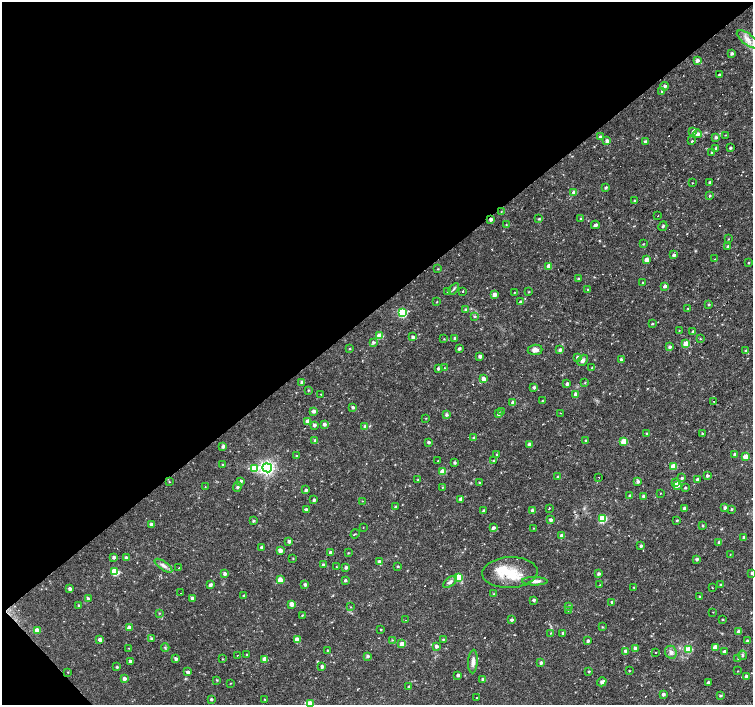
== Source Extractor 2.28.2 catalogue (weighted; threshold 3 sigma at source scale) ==
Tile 5 of 4 x 4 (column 1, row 2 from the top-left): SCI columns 3-1503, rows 3016-4420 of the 6006 x 5966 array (HDU 1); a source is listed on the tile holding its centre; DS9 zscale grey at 2 x 2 block average (1 PNG px = mean of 2 x 2 image px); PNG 755 x 707 px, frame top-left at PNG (2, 2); each listed source drawn as its Kron ellipse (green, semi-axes under 4 px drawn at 4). Shown black and unused: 45% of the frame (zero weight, under 3 of 4 exposures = <1% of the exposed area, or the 3 px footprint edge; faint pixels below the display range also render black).
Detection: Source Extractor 2.28.2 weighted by HDU 2 'WHT'; one run over the whole footprint, this tile lists its part. Background 0.0326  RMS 0.0024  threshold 0.0109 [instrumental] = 3 sigma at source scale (4.5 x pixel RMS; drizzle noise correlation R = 1.50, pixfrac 1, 0.0396/0.0396 arcsec/px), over >= 5 px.
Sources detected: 300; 18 cosmic-ray / hot-pixel residue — neither listed nor drawn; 2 inside a brighter listed object's ellipse — not listed separately; the other 280 listed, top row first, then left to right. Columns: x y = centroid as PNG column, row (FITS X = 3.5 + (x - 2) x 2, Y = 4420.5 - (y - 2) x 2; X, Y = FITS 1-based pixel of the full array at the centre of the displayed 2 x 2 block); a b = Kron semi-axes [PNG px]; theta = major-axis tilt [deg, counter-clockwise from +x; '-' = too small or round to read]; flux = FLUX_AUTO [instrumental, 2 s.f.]
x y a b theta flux
748 39 13 5 -37 4.2
732 53 3 3 - 1.1
697 60 3 3 - 1.9
719 75 2 2 - 1.2
665 86 4 3 - 1.6
662 91 4 3 - 0.76
693 131 4 3 - 1.4
698 134 4 3 - 2
725 135 3 2 - 0.28
600 137 3 3 - 1.4
716 137 3 3 - 1.2
607 141 3 3 - 2.5
692 141 2 2 - 0.66
645 142 3 3 - 1.3
716 148 3 3 - 1
730 148 3 3 - 0.64
712 152 3 3 - 0.65
710 182 2 2 - 1.3
692 183 2 2 - 0.54
605 188 3 2 - 0.75
574 193 3 3 - 3.2
710 196 3 2 - 0.65
635 201 3 2 - 0.59
501 212 3 2 - 0.25
658 216 2 2 - 0.24
491 219 3 3 - 1.5
539 219 3 3 - 0.63
581 219 3 3 - 0.61
506 225 3 2 - 0.34
595 225 4 3 - 1.6
663 226 5 2 - 0.63
728 239 3 2 - 0.29
643 244 3 2 - 0.33
728 246 3 2 - 1
674 255 3 2 - 1.5
715 259 3 2 - 0.28
646 260 3 3 - 3.3
748 263 2 2 - 1.4
549 266 3 3 - 5
438 269 2 2 - 0.39
578 279 3 2 - 1.1
643 283 3 2 - 0.41
665 286 4 3 - 1.4
454 289 6 2 53 0.82
588 290 3 3 - 1
462 291 2 2 - 3.4
447 292 2 2 - 0.23
514 292 3 2 - 0.36
528 292 3 2 - 0.4
494 294 3 3 - 2.6
437 302 3 2 - 0.34
520 302 3 2 - 1.3
709 305 3 3 - 0.62
688 308 3 2 - 0.36
466 310 3 3 - 1.6
402 313 4 3 - 34
474 316 3 3 - 0.64
652 324 3 2 - 0.49
679 330 2 2 - 0.28
693 332 3 3 - 1.4
379 336 3 3 - 7.7
412 337 3 3 - 1.4
455 338 3 3 - 0.94
444 339 3 2 - 0.33
700 339 2 2 - 0.47
373 342 3 3 - 1.2
686 344 3 3 - 9.5
669 347 3 3 - 1.3
349 348 3 3 - 0.45
459 349 3 2 - 1.2
535 350 7 5 6 2.5
560 350 3 3 - 1.2
746 351 3 3 - 0.69
480 356 3 2 - 1.5
577 357 3 3 - 1.2
582 360 6 4 48 2.1
621 360 3 3 - 1.8
438 368 3 3 - 1.2
444 368 3 2 - 0.37
592 368 3 3 - 0.62
483 379 3 3 - 4.9
302 383 3 3 - 1.5
585 383 3 2 - 0.36
567 384 3 2 - 1.6
534 387 3 2 - 1.2
308 390 3 2 - 0.42
321 394 2 2 - 0.24
576 394 3 3 - 3.4
542 401 3 2 - 0.39
714 401 2 2 - 0.42
513 403 3 3 - 3.1
353 407 3 3 - 0.95
314 411 3 3 - 1.6
501 412 3 2 - 0.41
560 413 2 2 - 0.4
498 414 3 3 - 1.2
446 415 3 3 - 1.3
426 418 3 2 - 0.29
307 421 4 3 - 2.5
324 424 3 3 - 1.4
314 425 3 3 - 1.3
365 426 3 3 - 1.2
647 434 3 2 - 0.83
702 434 3 2 - 0.48
474 437 3 3 - 0.85
315 440 4 3 - 1.2
586 441 3 3 - 1.2
624 441 3 3 - 13
428 442 3 2 - 1.2
529 444 3 3 - 1.8
223 446 3 3 - 1.6
735 454 3 3 - 1.4
497 455 3 3 - 0.59
296 456 3 2 - 0.52
745 457 3 3 - 8.8
438 461 2 2 - 0.38
493 461 3 2 - 0.34
455 463 3 3 - 0.91
222 464 3 3 - 0.46
674 467 4 3 - 12
267 468 5 4 - 170
255 469 4 3 - 13
443 472 3 3 - 7.7
707 476 3 2 - 1.2
558 477 3 2 - 0.66
599 477 2 2 - 0.19
682 478 3 2 - 0.95
697 479 3 3 - 1.2
418 480 3 3 - 0.62
241 481 3 3 - 1.2
638 481 3 3 - 1.4
169 482 3 3 - 0.37
479 483 3 3 - 0.67
676 483 3 3 - 1.8
677 485 4 3 - 1.7
205 487 3 2 - 0.24
237 487 5 3 - 0.92
442 487 2 2 - 0.3
685 488 3 2 - 0.68
306 490 3 2 - 1.2
660 493 2 2 - 0.23
630 496 3 2 - 1.1
643 496 3 2 - 1.1
461 499 3 3 - 1.6
314 500 3 3 - 1.3
362 501 3 2 - 0.23
396 507 3 3 - 0.92
549 508 2 2 - 1.7
684 508 3 2 - 1.3
725 508 3 3 - 1.5
731 509 3 2 - 0.7
306 510 3 2 - 1.9
532 510 3 3 - 1.7
483 511 3 3 - 0.86
602 519 3 3 - 26
551 520 3 3 - 1.2
677 520 3 2 - 0.55
253 521 3 3 - 0.74
151 524 3 3 - 1.5
702 525 3 2 - 0.59
363 527 2 2 - 0.21
493 528 3 3 - 1.3
533 528 3 2 - 0.24
355 534 5 2 - 0.41
562 536 3 3 - 3
744 537 3 2 - 1.6
289 541 3 3 - 1.5
719 543 4 3 - 1.1
641 546 3 3 - 1.1
262 547 3 3 - 1.7
280 550 3 3 - 3.1
330 552 3 3 - 1.4
348 553 3 2 - 0.34
730 554 2 2 - 0.25
114 557 3 3 - 1.2
126 558 3 3 - 1.5
293 559 3 2 - 0.38
697 559 3 2 - 1.2
379 562 3 3 - 1.4
323 565 3 2 - 1.1
163 566 10 4 -35 2.3
398 566 4 3 - 0.52
336 567 3 2 - 0.52
346 567 3 2 - 1.2
179 568 2 2 - 0.33
115 572 4 3 - 19
225 573 3 3 - 1.6
510 573 28 15 3 18
752 573 3 3 - 0.97
598 574 3 3 - 1.2
459 577 3 3 - 15
280 580 3 3 - 5.3
345 580 3 2 - 0.93
535 581 12 4 -1 2.6
450 582 8 4 38 1.8
305 584 3 3 - 1.5
210 585 3 3 - 1.5
600 585 2 2 - 0.29
720 585 2 2 - 0.51
634 587 3 2 - 0.39
712 588 4 2 - 0.34
70 589 3 3 - 1.7
181 593 2 2 - 0.53
493 594 2 2 - 0.28
244 596 3 2 - 1.3
700 597 3 2 - 0.74
192 598 3 3 - 1.7
88 599 4 3 - 1.6
534 600 3 2 - 1.2
612 602 3 2 - 1.6
292 604 3 3 - 5.1
79 606 3 3 - 0.88
568 606 3 3 - 0.54
350 607 3 2 - 0.36
568 610 2 2 - 0.28
713 612 3 2 - 0.22
159 613 3 2 - 0.37
302 615 3 2 - 0.38
723 619 2 2 - 0.46
405 620 2 2 - 0.65
511 620 3 2 - 1.2
129 627 3 3 - 3.3
602 627 3 2 - 0.42
37 630 3 3 - 5.1
381 630 3 2 - 0.39
739 632 3 3 - 3.4
551 633 3 2 - 0.43
563 633 3 2 - 1.3
151 639 3 3 - 0.92
443 639 3 3 - 0.55
100 640 3 3 - 2.1
297 640 3 3 - 5.7
392 640 3 2 - 0.44
588 641 3 2 - 1.4
747 641 3 2 - 0.91
402 644 3 3 - 6.2
436 646 3 2 - 1.8
165 647 4 2 - 0.66
715 647 3 3 - 5.8
129 648 2 2 - 0.27
635 648 3 3 - 2.4
689 649 3 3 - 11
327 650 2 2 - 0.4
626 651 3 3 - 2.5
671 652 6 5 - 2.1
724 652 3 2 - 1.7
655 653 2 2 - 2.6
237 655 2 2 - 0.42
247 655 3 2 - 0.51
742 655 5 2 - 0.49
368 656 3 3 - 1.3
176 659 3 3 - 1.5
222 659 3 2 - 0.39
265 659 3 3 - 4.7
738 659 3 2 - 0.42
130 661 3 3 - 1.3
473 662 12 4 86 2.8
541 663 3 3 - 1.4
322 666 3 3 - 1.7
117 667 3 2 - 0.75
589 671 3 2 - 0.61
629 671 2 2 - 0.36
738 671 2 2 - 0.24
68 672 2 2 - 0.3
188 672 3 3 - 1.5
458 675 2 2 - 1.5
746 676 3 2 - 1.3
124 679 3 3 - 1.7
483 679 3 2 - 1.2
217 680 3 2 - 0.52
602 682 5 3 - 1.8
230 683 2 2 - 0.28
708 683 3 3 - 1
409 687 3 2 - 1.1
663 694 3 2 - 1.4
720 696 3 3 - 0.71
477 698 2 2 - 0.55
211 699 3 3 - 0.9
265 699 2 2 - 0.36
310 704 3 3 - 13
Overlapping masked pixels (flux is a lower limit): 1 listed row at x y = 491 219
Isophote crosses this tile's border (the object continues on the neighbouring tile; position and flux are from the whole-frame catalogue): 2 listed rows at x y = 752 573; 310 704
Diffuse or blended objects may show on this block-average render without a row.